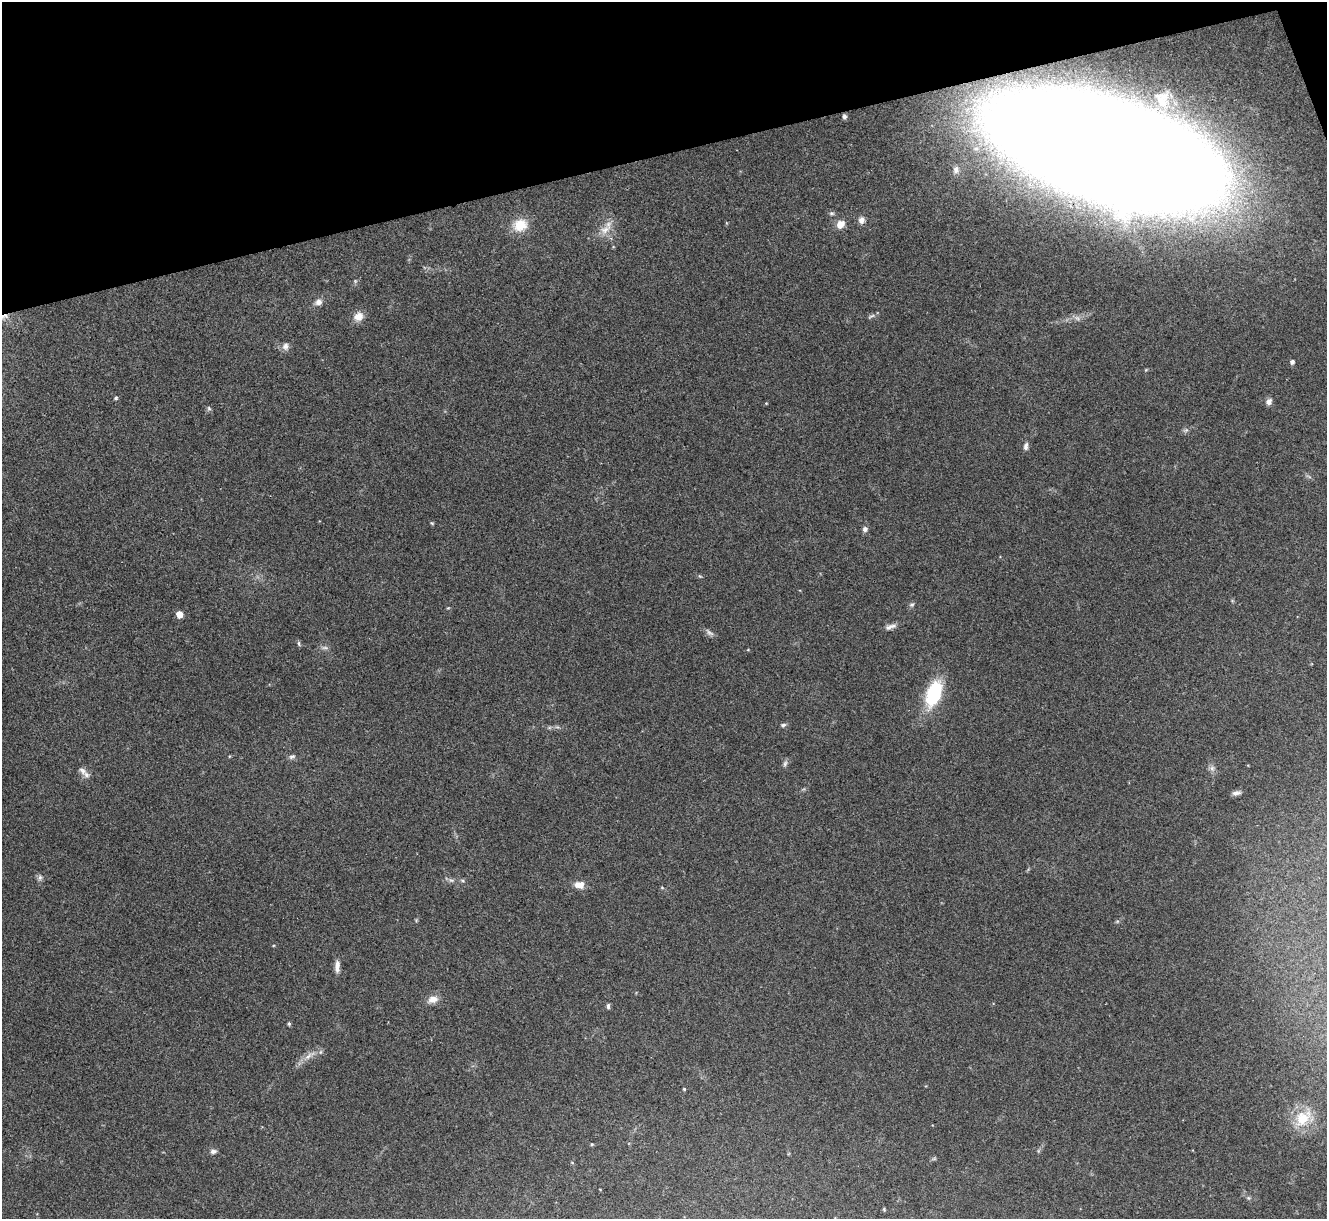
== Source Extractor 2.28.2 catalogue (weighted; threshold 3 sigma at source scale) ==
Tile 3 of 4 x 4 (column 3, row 1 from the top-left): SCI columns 2651-3975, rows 3799-5015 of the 5300 x 5287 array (HDU 1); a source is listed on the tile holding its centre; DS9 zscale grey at full resolution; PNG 1329 x 1221 px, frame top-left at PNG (2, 2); no overlay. Shown black and unused: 13% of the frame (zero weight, under 3 of 4 exposures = <1% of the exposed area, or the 3 px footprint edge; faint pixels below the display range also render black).
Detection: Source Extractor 2.28.2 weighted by HDU 2 'WHT'; one run over the whole footprint, this tile lists its part. Background 0.0571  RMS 0.0056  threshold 0.0253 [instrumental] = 3 sigma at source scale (4.5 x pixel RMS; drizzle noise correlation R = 1.50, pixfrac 1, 0.05/0.05 arcsec/px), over >= 5 px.
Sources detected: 63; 4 too faint to see at this stretch — not listed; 1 inside a brighter listed object's ellipse — not listed separately; the other 58 listed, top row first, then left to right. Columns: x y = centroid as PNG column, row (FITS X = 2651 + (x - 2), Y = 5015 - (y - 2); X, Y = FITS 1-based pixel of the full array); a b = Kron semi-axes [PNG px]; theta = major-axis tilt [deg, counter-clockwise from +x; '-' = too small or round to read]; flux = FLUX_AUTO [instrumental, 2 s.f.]
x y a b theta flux
844 116 5 4 - 1.4
1109 151 128 50 -16 6700
956 170 11 9 86 3.6
832 213 7 5 -1 1.1
861 220 8 7 - 3
840 224 11 10 - 4.8
520 225 18 14 19 12
605 230 19 11 35 7.2
355 281 6 5 - 0.9
318 302 10 8 24 3
4 316 14 6 10 2.9
358 316 13 11 32 5.4
285 346 10 9 - 2.9
1292 362 6 5 - 1.5
116 398 5 4 - 0.86
1269 402 9 7 59 2.3
766 403 4 4 - 0.48
209 408 6 5 - 0.99
1185 430 9 5 19 1.4
1026 446 10 6 84 2
1309 476 9 3 -21 0.89
432 523 5 4 - 0.66
865 529 7 6 - 1.9
700 576 6 5 - 0.73
912 605 7 6 - 1.2
448 608 4 4 - 0.52
179 614 5 5 - 9.8
890 626 16 6 19 2.7
709 632 14 6 -37 2
299 644 7 5 -63 1.1
748 650 5 3 - 0.43
934 694 28 14 70 36
783 725 8 5 3 1.3
549 728 6 4 19 0.91
292 757 9 6 21 1.5
785 763 9 5 70 1.5
1212 768 10 7 -74 2.3
82 771 13 8 -49 2.7
1236 793 11 5 11 2
40 877 8 6 60 1.7
462 880 7 3 -19 0.84
579 885 12 8 -7 5.4
662 888 5 3 - 0.58
416 920 5 5 - 0.59
1117 921 6 4 2 0.74
337 966 17 6 88 3.4
433 999 13 9 16 4.7
608 1006 7 4 90 1.3
289 1024 4 4 - 0.94
309 1056 22 6 35 5.1
684 1089 4 3 - 0.74
1303 1118 26 17 45 17
592 1144 4 4 - 0.62
213 1151 8 6 10 1.8
572 1163 5 3 - 0.52
600 1189 4 2 - 0.35
1248 1198 6 5 - 0.89
884 1209 5 4 - 0.61
Overlapping masked pixels (flux is a lower limit): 2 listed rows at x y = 1109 151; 4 316
Isophote crosses this tile's border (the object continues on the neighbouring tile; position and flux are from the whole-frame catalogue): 1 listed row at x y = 4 316